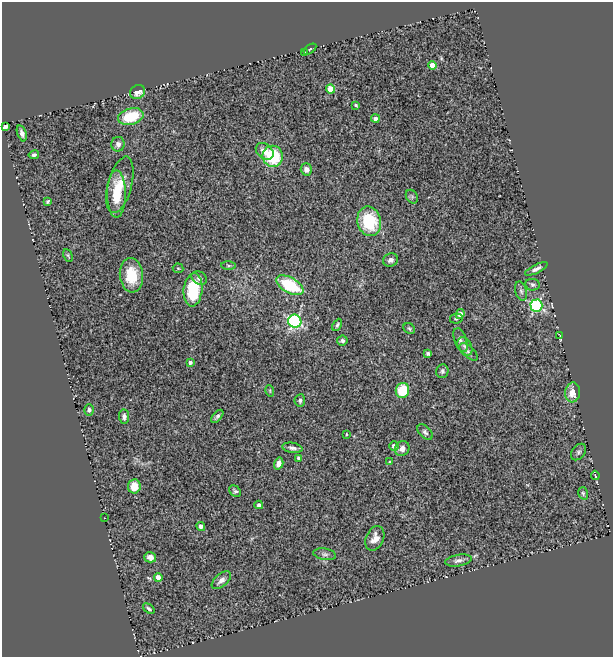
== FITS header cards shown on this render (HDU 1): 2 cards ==
NAXIS1  =                  611
NAXIS2  =                  655

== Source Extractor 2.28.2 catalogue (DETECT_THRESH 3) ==
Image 611 x 655 px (HDU 1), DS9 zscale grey, 1 PNG px = 1 image px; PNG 615 x 659 px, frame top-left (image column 1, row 655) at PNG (2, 2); each listed source drawn as its Kron ellipse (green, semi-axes under 4 px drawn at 4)
Background 0.577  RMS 0.047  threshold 0.14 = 3 sigma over >= 5 px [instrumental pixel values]
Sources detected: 75; all 75 listed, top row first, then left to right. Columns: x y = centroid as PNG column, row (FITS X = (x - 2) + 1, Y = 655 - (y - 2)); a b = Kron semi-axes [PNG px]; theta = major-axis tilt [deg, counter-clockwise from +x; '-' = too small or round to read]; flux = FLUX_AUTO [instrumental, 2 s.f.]
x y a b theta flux
310 49 7 3 36 4.5
304 52 3 2 - 2.1
432 66 4 4 - 52
331 89 4 4 - 61
138 92 8 6 27 28
356 105 4 4 - 4.3
131 117 13 8 15 130
375 119 4 4 - 11
5 127 4 4 - 14
22 133 8 4 -72 13
118 144 7 6 - 16
265 151 10 7 -38 30
34 155 5 4 - 6.9
273 156 10 10 - 160
306 169 6 5 - 18
120 185 29 12 75 60
116 194 23 9 -90 89
412 197 7 5 -55 6.4
48 202 4 3 - 5.6
369 221 15 12 -77 160
68 255 7 4 -63 4.4
390 260 8 6 16 12
229 266 7 4 -1 5.1
178 268 5 5 - 3.5
536 269 12 4 26 12
131 275 17 11 -85 90
199 278 8 6 -30 13
290 285 15 7 -29 180
533 285 7 6 - 8.1
193 290 17 9 83 170
521 291 9 5 -74 8.9
536 306 6 6 - 430
460 314 5 4 - 19
456 318 6 5 - 5.9
295 321 6 6 - 550
337 325 6 4 62 5.4
409 328 6 5 - 5.3
560 335 3 2 - 3.3
460 340 12 6 -70 12
342 341 5 5 - 8
465 346 10 6 -61 10
468 352 11 5 -41 10
428 353 4 3 - 7.4
190 362 3 3 - 9.4
442 371 7 6 - 8.4
402 390 7 6 - 110
270 391 6 3 -73 3.4
573 392 10 7 84 41
300 400 6 5 - 8.3
89 410 5 5 - 6.9
124 416 7 5 -84 11
217 416 8 4 51 7.9
425 432 9 5 -46 9.3
346 434 3 3 - 3.4
394 446 5 4 - 12
292 448 10 5 -10 12
402 449 8 7 - 17
579 452 9 6 52 8.9
299 458 4 4 - 11
390 462 3 3 - 3.8
279 464 6 4 74 17
595 475 5 2 - 2.9
134 486 7 6 - 51
235 491 6 5 - 6.5
583 493 6 4 -73 5.1
259 505 4 4 - 9.3
104 518 2 2 - 2.5
201 526 4 4 - 9.7
375 538 13 8 67 27
325 554 11 5 -9 10
150 557 6 5 - 16
458 560 13 5 9 13
158 577 4 4 - 28
221 580 11 6 41 18
149 609 7 3 -37 6.3